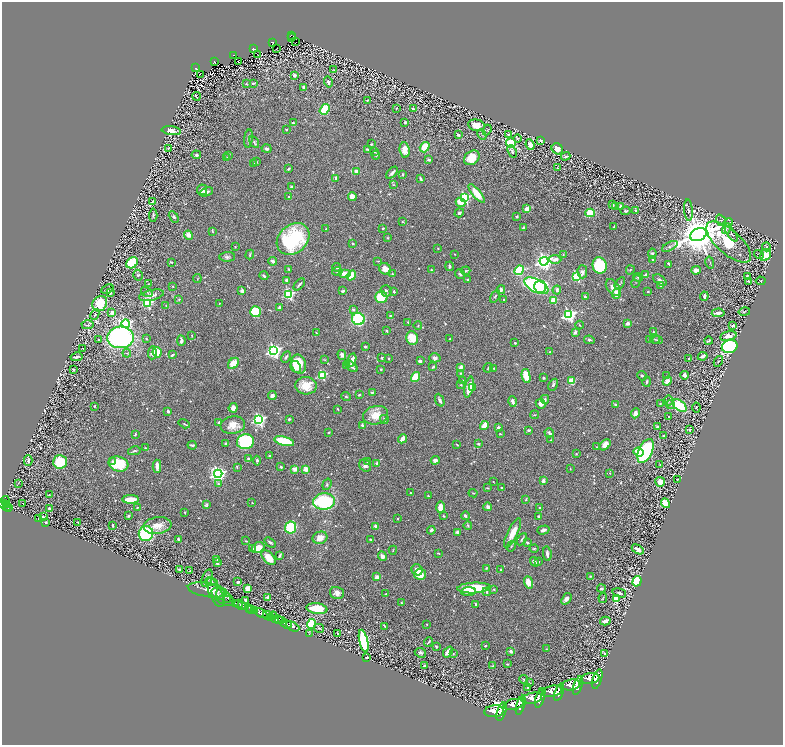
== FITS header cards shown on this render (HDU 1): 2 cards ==
NAXIS1  =                 1562
NAXIS2  =                 1486

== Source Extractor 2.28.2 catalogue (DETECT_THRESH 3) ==
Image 1562 x 1486 px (HDU 1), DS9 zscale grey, zoomed out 1/2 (1 PNG px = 2 x 2 image px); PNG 785 x 747 px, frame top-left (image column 2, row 1486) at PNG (2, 2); each listed source drawn as its Kron ellipse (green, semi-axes under 4 px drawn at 4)
Background 1.79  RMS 0.022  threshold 0.0656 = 3 sigma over >= 5 px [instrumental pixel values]
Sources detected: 783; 44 cannot appear on this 1/2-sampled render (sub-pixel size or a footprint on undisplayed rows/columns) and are neither listed nor drawn; of the other 739, the 500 brightest by FLUX_AUTO listed and drawn (239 fainter detections omitted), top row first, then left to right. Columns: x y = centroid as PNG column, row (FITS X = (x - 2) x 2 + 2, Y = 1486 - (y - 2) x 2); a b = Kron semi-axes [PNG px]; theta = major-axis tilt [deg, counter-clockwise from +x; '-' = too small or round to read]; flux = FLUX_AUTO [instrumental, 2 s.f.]
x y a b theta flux
291 35 3 2 - 160
292 37 3 1 - 8.2
272 42 3 2 - 180
296 42 2 1 - 5.2
277 48 2 1 - 4.9
253 49 3 2 - 210
234 55 3 3 - 160
258 55 2 1 - 4.8
239 61 2 1 - 7.4
214 62 3 3 - 190
196 68 4 3 - 180
334 70 3 2 - 3.2
200 74 2 1 - 8.4
294 75 4 3 - 12
328 82 5 3 - 11
253 83 3 2 - 4.6
246 84 4 3 - 3.2
304 87 3 3 - 22
196 96 4 2 - 3.7
367 100 2 2 - 3.7
396 108 3 2 - 3.6
324 109 6 4 53 160
413 109 4 3 - 8.9
405 122 3 3 - 7.7
293 123 3 2 - 6.1
476 125 8 5 -13 80
286 130 2 2 - 4.5
487 130 5 3 - 4.1
171 131 9 4 -8 46
482 134 6 3 -64 4
508 134 2 2 - 5.1
458 135 3 2 - 10
517 138 4 4 - 5.7
248 139 9 3 82 13
541 140 3 2 - 7.3
254 142 6 4 -61 7.6
511 143 5 4 - 330
371 144 3 2 - 5.2
530 145 5 3 - 40
425 147 5 4 - 93
168 148 3 2 - 2.9
267 149 5 4 - 11
368 149 4 2 - 5
557 149 6 5 - 47
405 150 7 5 -82 39
512 151 6 3 -69 6
375 152 3 2 - 5.9
196 155 4 4 - 12
376 155 4 3 - 5.4
229 156 4 3 - 5.4
566 156 5 2 - 8.6
227 157 3 3 - 2.9
472 158 8 6 40 84
429 160 3 2 - 12
257 162 3 3 - 3.4
253 164 3 3 - 4.1
557 168 3 3 - 3
289 169 3 2 - 8.2
356 171 4 3 - 26
392 173 7 2 47 17
402 174 4 3 - 3.7
336 178 3 3 - 16
421 179 4 2 - 9.5
393 185 3 2 - 3
292 187 4 3 - 13
202 190 5 5 - 17
206 192 7 3 22 20
477 193 11 4 -50 77
288 197 2 2 - 4.4
352 197 4 3 - 41
465 198 3 3 - 500
152 202 4 2 - 4.3
461 202 5 4 - 77
613 205 3 2 - 4.7
615 206 3 2 - 7.3
621 206 3 2 - 7.2
527 209 2 2 - 93
688 210 11 4 -86 12
625 211 5 3 - 7.2
636 211 4 4 - 8.1
459 213 5 4 - 8.3
590 213 4 4 - 93
153 215 6 3 86 7.5
517 216 3 2 - 7.3
174 217 6 4 -61 8.4
721 220 6 4 -54 7.9
403 222 3 2 - 3.4
728 222 5 2 - 3
523 227 3 2 - 4.4
614 227 3 2 - 8.4
383 228 3 3 - 5.8
326 229 2 2 - 3
727 229 5 2 - 3.9
212 231 4 2 - 3.2
731 234 9 3 -56 8.2
188 235 4 4 - 22
698 235 8 6 24 19000
388 238 4 3 - 4.2
293 239 18 14 41 380
729 242 28 12 -41 250
352 244 2 2 - 3.5
670 246 8 3 28 8.7
235 247 3 2 - 3.2
766 247 4 3 - 5.1
438 248 3 3 - 3.1
454 254 2 2 - 3
652 254 5 4 - 9
250 255 5 2 - 5.6
563 255 2 2 - 4.7
759 255 5 2 - 4.6
765 255 6 5 - 110
227 257 8 5 4 11
555 259 6 3 -3 25
653 260 4 3 - 4
273 261 4 3 - 17
378 261 4 2 - 3
544 261 4 4 - 2100
171 262 3 2 - 3.7
132 263 6 5 - 160
710 263 6 2 -77 4.5
669 264 4 2 - 6.9
600 265 8 7 - 220
449 266 5 2 - 7.6
337 267 4 3 - 7.9
289 269 4 3 - 3.8
385 269 6 5 - 34
431 270 2 2 - 5.9
519 270 5 4 - 240
630 270 4 3 - 4.3
696 270 5 4 - 22
337 271 5 3 - 5.9
466 271 4 3 - 6.2
582 272 6 5 - 14
344 274 6 4 0 37
392 274 3 3 - 3.6
460 274 5 3 - 6.8
138 275 5 4 - 8.7
351 275 5 3 - 90
646 275 3 3 - 14
264 276 4 3 - 10
577 277 3 3 - 400
638 277 5 3 - 5.6
747 277 4 3 - 5.8
197 279 4 2 - 3.1
467 279 3 2 - 4.5
287 280 3 3 - 15
660 280 7 4 -38 13
636 281 7 3 73 6.1
748 281 3 3 - 6.5
761 281 5 3 - 4.1
148 284 4 2 - 3.4
299 284 7 2 48 10
620 284 7 3 56 4.8
661 285 2 2 - 35
173 286 2 2 - 4.7
536 286 13 6 -27 720
540 287 6 6 - 540
613 287 9 6 -57 30
107 289 6 4 24 8.7
501 290 4 3 - 16
557 290 4 3 - 11
242 291 4 3 - 11
343 291 3 2 - 8.1
386 291 6 5 - 8.9
394 291 3 2 - 6
147 292 6 3 -31 6.4
648 292 2 2 - 4.5
110 293 3 2 - 9.1
289 294 4 3 - 490
616 294 5 3 - 55
151 295 12 5 12 29
495 296 7 2 61 4.7
704 296 4 3 - 12
381 297 6 6 - 140
585 297 3 3 - 8.7
179 300 4 3 - 4.1
504 300 2 2 - 4
554 300 3 2 - 140
147 303 3 3 - 430
100 304 8 7 - 140
219 304 3 2 - 3.1
166 306 3 3 - 3.3
279 308 4 3 - 11
353 309 4 3 - 8.4
255 312 5 5 - 220
744 312 6 2 13 3.4
112 313 4 3 - 23
718 313 6 3 4 19
95 315 5 3 - 4.1
569 315 4 4 - 1100
391 316 4 3 - 4.6
358 319 6 6 - 520
408 322 4 2 - 3.9
628 323 3 3 - 20
126 324 4 4 - 880
88 325 6 3 2 7.8
580 325 4 2 - 3.5
418 326 4 3 - 3.7
733 326 3 3 - 12
387 331 3 2 - 4.8
575 332 4 3 - 9.2
653 332 3 2 - 3.4
316 333 2 2 - 4.1
192 336 3 2 - 2.8
728 336 8 4 14 43
120 337 13 11 5 980
146 338 4 2 - 3.9
412 338 7 6 - 97
450 339 3 2 - 5.2
655 339 5 3 - 5.6
99 340 4 3 - 5.1
589 340 5 3 - 6.7
649 340 3 3 - 2.8
657 340 5 3 - 5.5
181 341 5 3 - 18
708 341 4 2 - 7.7
515 343 2 2 - 9.8
730 346 8 6 22 960
365 347 2 2 - 9.3
83 349 4 2 - 3.4
274 351 4 4 - 1300
157 352 5 4 - 70
550 352 4 3 - 4.7
127 353 4 3 - 5
152 353 6 4 86 31
172 355 4 2 - 7.1
342 355 5 4 - 14
703 356 5 3 - 23
77 357 6 2 12 9.9
286 357 6 3 62 7.7
382 358 3 2 - 6.4
435 358 5 4 - 14
389 359 2 2 - 4.2
688 359 3 2 - 4.6
324 360 4 2 - 2.8
352 360 7 3 77 23
420 361 3 2 - 14
718 361 6 3 62 4.4
233 363 6 4 45 76
299 364 10 7 -72 110
347 366 3 3 - 3.2
351 366 7 3 -39 18
296 367 6 5 - 26
433 367 3 2 - 5
461 367 4 2 - 34
488 368 5 3 - 4.6
494 368 3 2 - 4.4
73 369 2 2 - 7.1
381 369 3 2 - 4
460 373 3 3 - 4.3
322 375 3 3 - 320
684 375 4 3 - 18
526 376 7 4 -78 82
642 376 5 3 - 7.7
667 376 3 3 - 2.8
416 377 5 4 - 120
543 378 3 3 - 5.1
463 381 2 2 - 3.4
571 381 4 3 - 93
667 381 5 3 - 30
647 382 5 2 - 5.3
461 385 3 3 - 4.5
553 385 6 4 60 10
306 386 11 8 -3 90
469 387 11 3 77 69
473 388 4 3 - 6.4
372 392 3 3 - 4.6
272 395 5 4 - 14
359 395 3 3 - 5.7
346 396 5 3 - 4.7
545 399 4 3 - 7.3
440 400 7 2 -66 12
669 400 5 3 - 4.8
513 401 5 3 - 17
540 404 5 4 - 24
616 404 3 3 - 6
660 404 3 3 - 4.3
670 405 5 4 - 7.3
95 406 2 2 - 3.3
680 406 8 5 -43 190
233 408 5 4 - 18
696 408 5 3 - 4.8
338 409 3 2 - 3.7
168 411 3 2 - 9.4
635 413 5 4 - 19
376 415 13 9 14 64
534 415 4 3 - 3.2
668 417 3 3 - 4.6
289 419 3 3 - 7.1
384 419 4 3 - 7.4
259 420 4 4 - 930
219 422 3 2 - 13
184 424 6 2 -31 4.3
233 425 12 8 9 56
362 425 2 2 - 24
484 425 5 3 - 77
498 427 3 3 - 9.8
657 427 4 3 - 6.1
529 430 3 2 - 8.4
690 430 2 2 - 4.7
329 433 3 2 - 3.3
549 433 5 3 - 10
135 434 3 2 - 5.3
500 434 3 2 - 3.1
663 436 3 3 - 6.2
402 439 5 3 - 38
551 440 2 2 - 3.2
284 441 10 4 -14 210
246 442 8 7 - 330
226 444 4 4 - 5.2
478 444 3 2 - 5.9
192 445 4 2 - 11
457 445 2 2 - 4.2
605 445 6 4 46 38
597 447 3 2 - 4.5
145 448 2 2 - 3.7
134 451 6 3 12 8.4
645 451 13 6 66 610
639 452 5 3 - 82
576 454 3 3 - 4.1
269 456 4 2 - 3.6
248 459 3 2 - 7.1
28 460 5 3 - 11
435 460 4 4 - 18
257 461 5 3 - 6.6
60 462 7 6 - 170
113 462 3 2 - 8.4
367 462 3 3 - 3.3
377 463 4 3 - 19
118 464 10 7 -16 190
660 464 3 2 - 2.9
365 465 6 5 - 15
157 466 6 3 -89 28
237 467 3 2 - 4.2
281 467 2 2 - 6.5
295 469 4 3 - 24
306 469 2 2 - 97
570 469 2 2 - 3
610 473 3 3 - 3
218 474 4 4 - 1600
677 479 4 2 - 3.1
543 481 3 3 - 19
493 482 2 1 - 2.9
660 482 5 5 - 49
18 483 2 1 - 4.8
218 484 3 3 - 5.1
327 484 6 4 71 7.3
487 488 3 2 - 3.4
501 488 2 2 - 8.3
410 493 2 2 - 6.1
473 493 4 3 - 3.3
49 495 3 1 - 3
428 496 3 2 - 2.9
131 499 8 3 1 100
526 499 4 2 - 2.9
6 501 5 3 - 1200
324 502 11 8 2 460
23 503 2 1 - 47
252 503 3 2 - 2.9
665 503 5 4 - 100
3 504 4 2 - 1500
6 504 2 2 - 130
206 505 4 3 - 7.2
6 507 2 2 - 360
440 507 6 4 90 46
488 507 4 3 - 16
9 508 4 2 - 450
137 508 3 2 - 3.2
540 508 2 2 - 4.8
49 509 4 2 - 6.4
185 512 3 2 - 4.4
128 516 3 2 - 5.8
443 516 2 2 - 5.7
465 516 4 2 - 12
539 516 3 3 - 6
43 517 3 2 - 11
39 519 3 2 - 3.8
397 519 2 2 - 4.4
46 522 2 2 - 3.2
78 522 2 2 - 3.8
158 525 14 8 8 53
468 525 4 3 - 4.2
112 526 4 2 - 6.7
376 526 4 3 - 27
291 528 6 5 - 280
431 530 4 3 - 10
543 530 6 3 16 17
458 532 4 3 - 9.7
146 533 7 7 - 470
513 533 16 5 63 61
320 538 7 6 - 42
178 539 3 2 - 8
370 539 2 2 - 3.4
522 539 7 3 61 7.1
246 541 4 2 - 3.2
270 542 6 3 -36 11
527 542 3 3 - 6.1
511 546 5 3 - 3.7
258 548 6 5 - 54
253 549 3 3 - 7.2
534 549 4 2 - 3.4
638 549 6 3 -29 21
393 550 4 2 - 3
439 553 3 2 - 4.7
547 554 7 3 -84 17
280 555 4 2 - 9.6
382 556 5 4 - 21
268 558 8 5 -48 74
217 559 3 3 - 7.7
534 562 5 3 - 16
539 562 4 3 - 3.4
217 563 4 3 - 13
486 568 3 2 - 4.2
179 570 4 2 - 9.4
417 570 6 5 - 22
501 570 2 2 - 6.6
190 571 3 2 - 5.8
420 574 6 5 - 67
591 576 4 3 - 4.6
377 577 2 2 - 70
207 578 9 5 71 33
637 581 5 4 - 130
211 582 6 4 -9 7.9
238 582 3 2 - 8.3
528 582 6 4 -71 44
474 588 16 5 3 200
248 589 4 3 - 40
494 589 2 2 - 5
601 589 4 3 - 9.7
207 590 20 7 -9 39
215 592 16 6 -66 25
468 592 7 3 3 26
487 592 4 3 - 6.5
220 593 6 4 90 11
337 593 7 5 -13 26
619 593 7 4 -15 10
386 594 3 2 - 4.6
223 597 13 6 -36 14
268 597 3 3 - 20
603 598 5 2 - 3.1
228 599 3 1 - 29
566 599 6 4 54 23
616 599 4 3 - 96
245 600 4 3 - 7.4
235 603 2 1 - 40
402 603 4 3 - 5.7
238 604 4 2 - 180
476 604 3 2 - 6.6
242 605 2 2 - 500
246 606 4 3 - 900
249 609 2 2 - 1500
252 609 2 2 - 2100
317 609 10 5 -8 160
255 611 3 2 - 1800
261 613 7 3 -31 7100
267 615 4 3 - 2200
273 616 4 2 - 330
270 617 2 2 - 770
275 619 4 2 - 1900
279 619 4 2 - 1100
281 621 4 2 - 830
605 621 5 3 - 24
286 624 6 2 -20 4100
311 624 5 4 - 170
427 624 2 2 - 6.8
293 626 7 3 -27 3400
385 626 4 2 - 6.3
319 628 5 2 - 5.1
309 634 2 1 - 28
338 634 3 3 - 6.5
364 641 11 4 -77 490
429 642 5 2 - 5.9
436 646 4 3 - 6.5
485 646 2 2 - 5.8
546 649 4 3 - 4.2
511 651 3 2 - 13
448 652 6 3 50 44
420 653 6 4 -25 14
605 653 3 2 - 3.2
453 654 4 3 - 3.1
367 657 2 2 - 15
507 664 4 2 - 4.8
424 666 3 3 - 6.3
493 666 4 3 - 3.8
524 679 5 2 - 3.3
590 679 9 5 10 4300
597 679 10 4 73 3800
529 683 4 2 - 3.3
571 685 9 5 10 12000
578 686 10 4 72 11000
528 687 2 2 - 7.8
552 691 10 5 11 13000
542 692 3 1 - 2800
559 692 9 4 70 12000
532 698 10 5 10 12000
540 699 9 4 74 12000
514 704 10 5 12 13000
521 705 10 4 72 12000
494 711 10 6 6 14000
502 712 9 4 73 13000
At the frame edge (FLAGS 8, measured only in part): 1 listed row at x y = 3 504
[239 fainter detections neither listed nor drawn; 44 sub-pixel or undisplayed-footprint detections neither listed nor drawn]